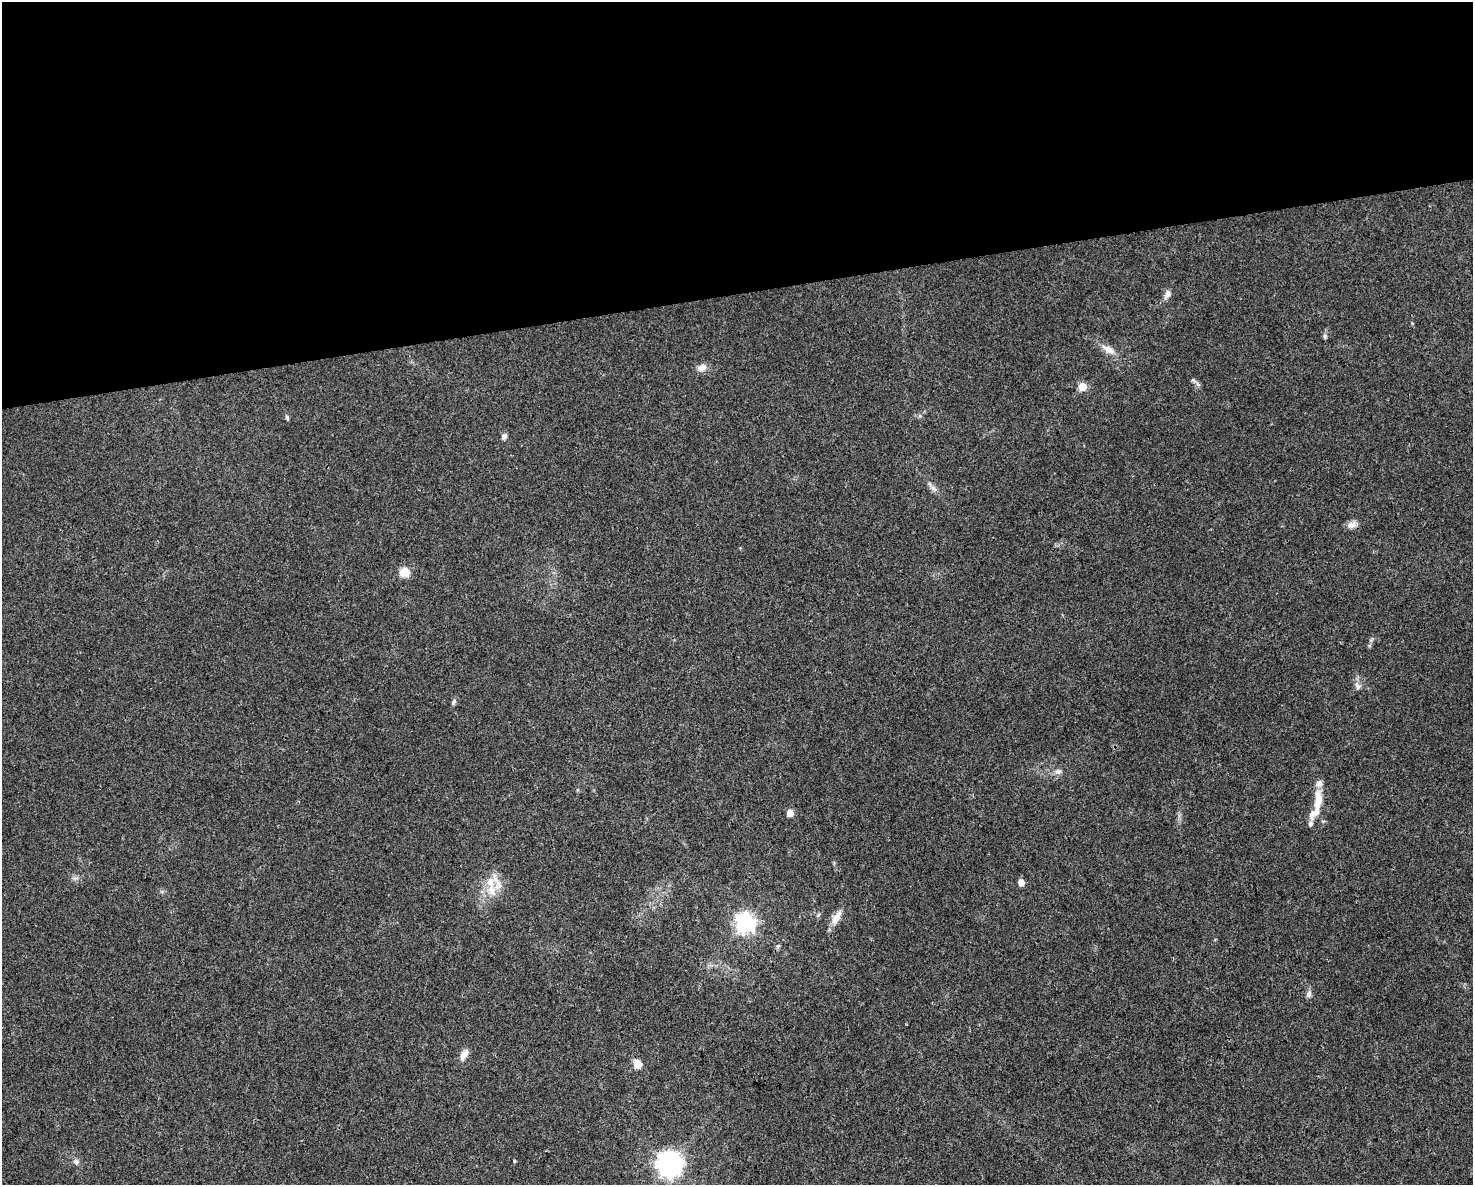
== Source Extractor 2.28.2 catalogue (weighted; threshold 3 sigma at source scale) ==
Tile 2 of 3 x 4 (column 2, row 1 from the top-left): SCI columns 1536-3006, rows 3550-4732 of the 4497 x 4732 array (HDU 1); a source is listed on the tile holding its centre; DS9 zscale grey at full resolution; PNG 1475 x 1187 px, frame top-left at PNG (2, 2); no overlay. Shown black and unused: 25% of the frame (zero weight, under 3 of 4 exposures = <1% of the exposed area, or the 3 px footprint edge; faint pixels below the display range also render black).
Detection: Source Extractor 2.28.2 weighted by HDU 2 'WHT'; one run over the whole footprint, this tile lists its part. Background 0.0311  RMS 0.0039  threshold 0.0175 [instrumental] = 3 sigma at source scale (4.5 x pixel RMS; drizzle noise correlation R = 1.50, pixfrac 1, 0.0396/0.0396 arcsec/px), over >= 5 px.
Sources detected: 31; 3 inside a brighter listed object's ellipse — not listed separately; the other 28 listed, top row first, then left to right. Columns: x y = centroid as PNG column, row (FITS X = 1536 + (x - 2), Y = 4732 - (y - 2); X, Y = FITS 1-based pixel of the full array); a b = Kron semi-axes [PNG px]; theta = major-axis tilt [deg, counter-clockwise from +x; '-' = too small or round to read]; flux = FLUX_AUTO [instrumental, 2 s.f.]
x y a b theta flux
1167 295 14 7 63 1.9
1325 336 7 5 79 0.79
1108 349 19 8 -31 3.8
702 367 11 8 28 2.6
1193 380 6 5 - 0.73
1083 387 5 5 - 11
287 417 7 4 -70 0.66
504 436 7 6 - 1.3
933 488 12 4 -40 1.5
1352 525 13 8 12 2.3
405 572 10 9 - 5.3
1357 686 10 7 -61 1.6
454 702 8 5 70 0.77
1058 772 11 6 23 1.4
1318 798 25 9 87 6.5
790 813 5 5 - 6.1
1311 824 8 6 69 1.1
1021 883 5 5 - 3.4
492 890 23 11 -77 6.5
836 918 18 9 61 4.2
745 923 7 7 - 180
778 946 7 4 45 0.61
1309 994 11 7 76 1.3
464 1054 15 8 58 3
637 1064 5 5 - 13
76 1161 7 7 - 1.2
514 1161 4 3 - 0.41
670 1164 8 8 - 360